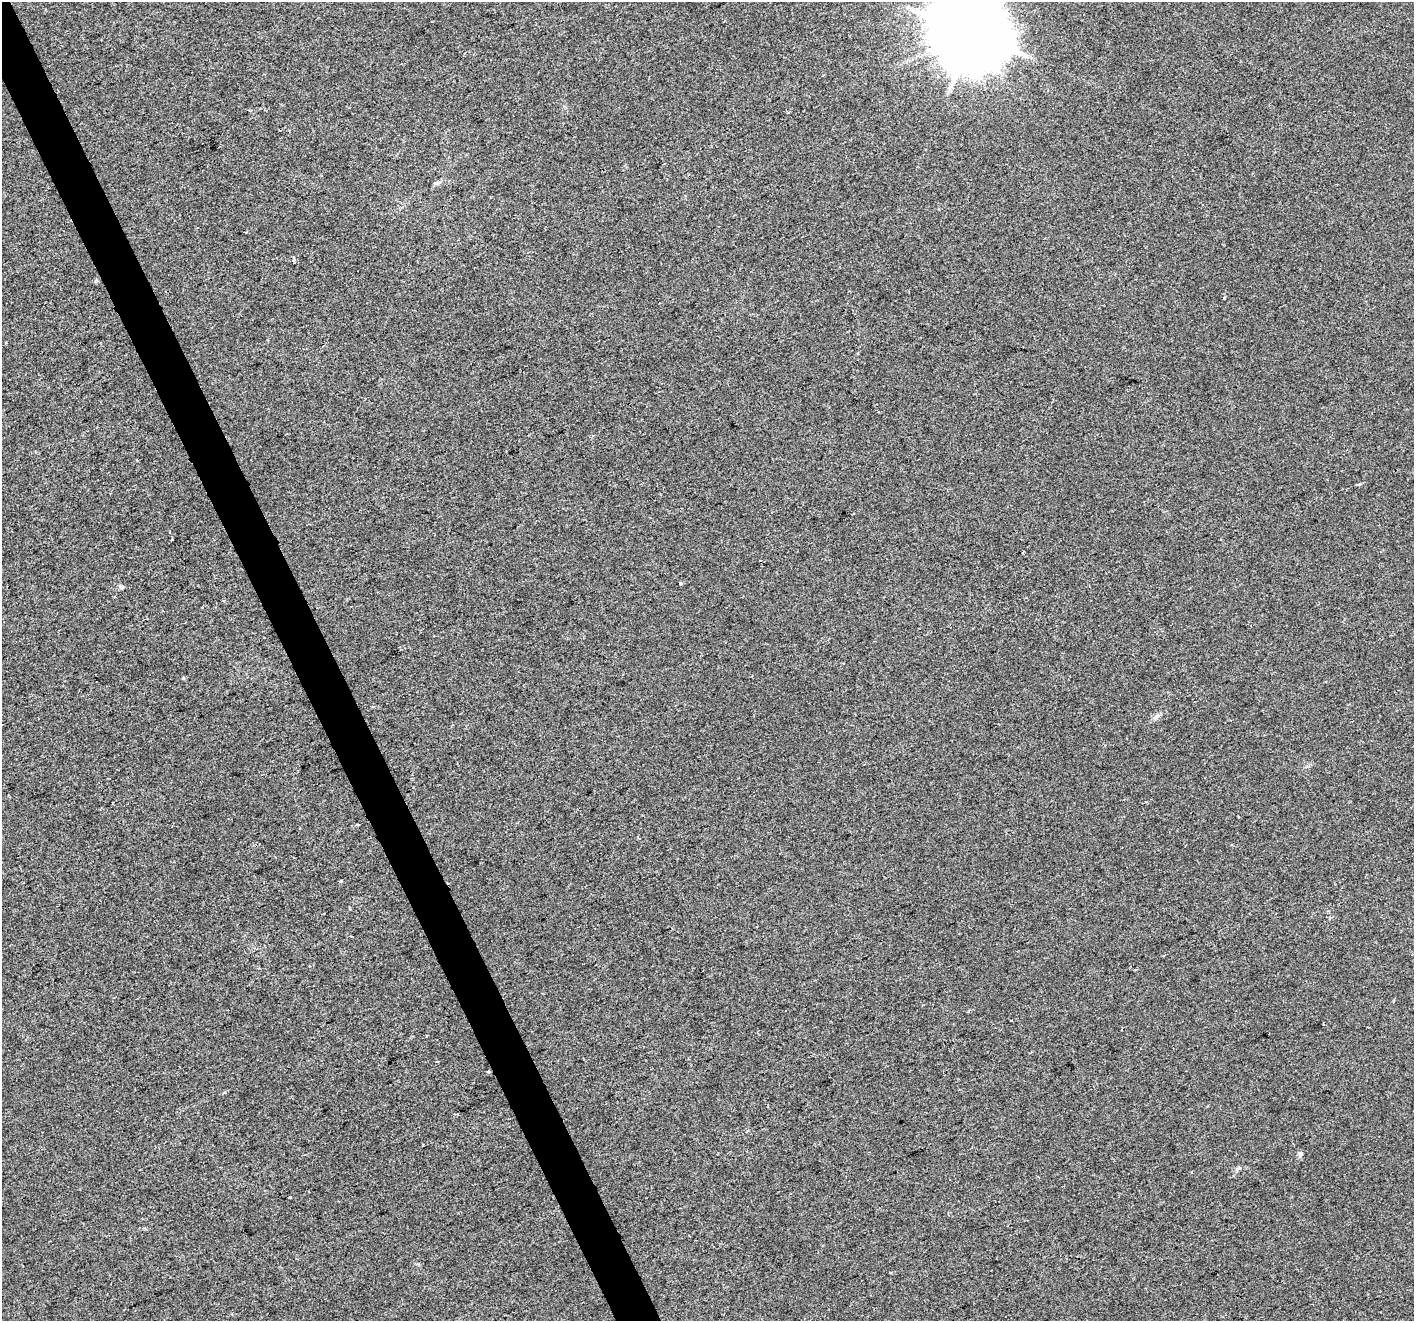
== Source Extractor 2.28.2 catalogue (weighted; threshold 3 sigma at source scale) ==
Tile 11 of 4 x 4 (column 3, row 3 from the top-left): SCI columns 2825-4236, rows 1464-2782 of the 5647 x 5507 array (HDU 1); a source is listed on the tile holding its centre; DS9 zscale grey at full resolution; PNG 1416 x 1323 px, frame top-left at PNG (2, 2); no overlay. Shown black and unused: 3% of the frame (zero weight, under 2 of 3 exposures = <1% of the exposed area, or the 3 px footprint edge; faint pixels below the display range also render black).
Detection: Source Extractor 2.28.2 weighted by HDU 2 'WHT'; one run over the whole footprint, this tile lists its part. Background 0.00657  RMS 0.0046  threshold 0.0208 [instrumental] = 3 sigma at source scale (4.5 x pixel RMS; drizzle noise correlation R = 1.50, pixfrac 1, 0.0396/0.0396 arcsec/px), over >= 5 px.
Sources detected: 17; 2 cosmic-ray / hot-pixel residue — not listed; the other 15 listed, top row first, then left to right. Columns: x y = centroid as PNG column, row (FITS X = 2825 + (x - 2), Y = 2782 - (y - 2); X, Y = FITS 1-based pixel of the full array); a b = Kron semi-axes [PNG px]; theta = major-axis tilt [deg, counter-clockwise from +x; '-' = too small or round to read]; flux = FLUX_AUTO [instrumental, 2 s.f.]
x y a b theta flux
972 34 21 19 -21 5000
437 183 7 5 9 1.3
245 232 3 2 - 0.76
295 261 6 3 -74 2
1359 484 5 3 - 0.76
172 540 3 3 - 1.6
681 583 4 3 - 1.4
121 587 6 5 - 0.81
1156 717 12 6 42 1.7
340 881 3 3 - 1.7
1164 956 3 2 - 0.44
258 968 3 3 - 0.51
1011 1020 3 2 - 0.59
488 1072 4 3 - 0.49
1300 1153 6 6 - 1.1
Isophote crosses this tile's border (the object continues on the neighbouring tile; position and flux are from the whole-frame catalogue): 1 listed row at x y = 972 34
Unlisted compact peaks at least as high as the median listed source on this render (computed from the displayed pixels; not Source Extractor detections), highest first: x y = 1224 298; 1239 1168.